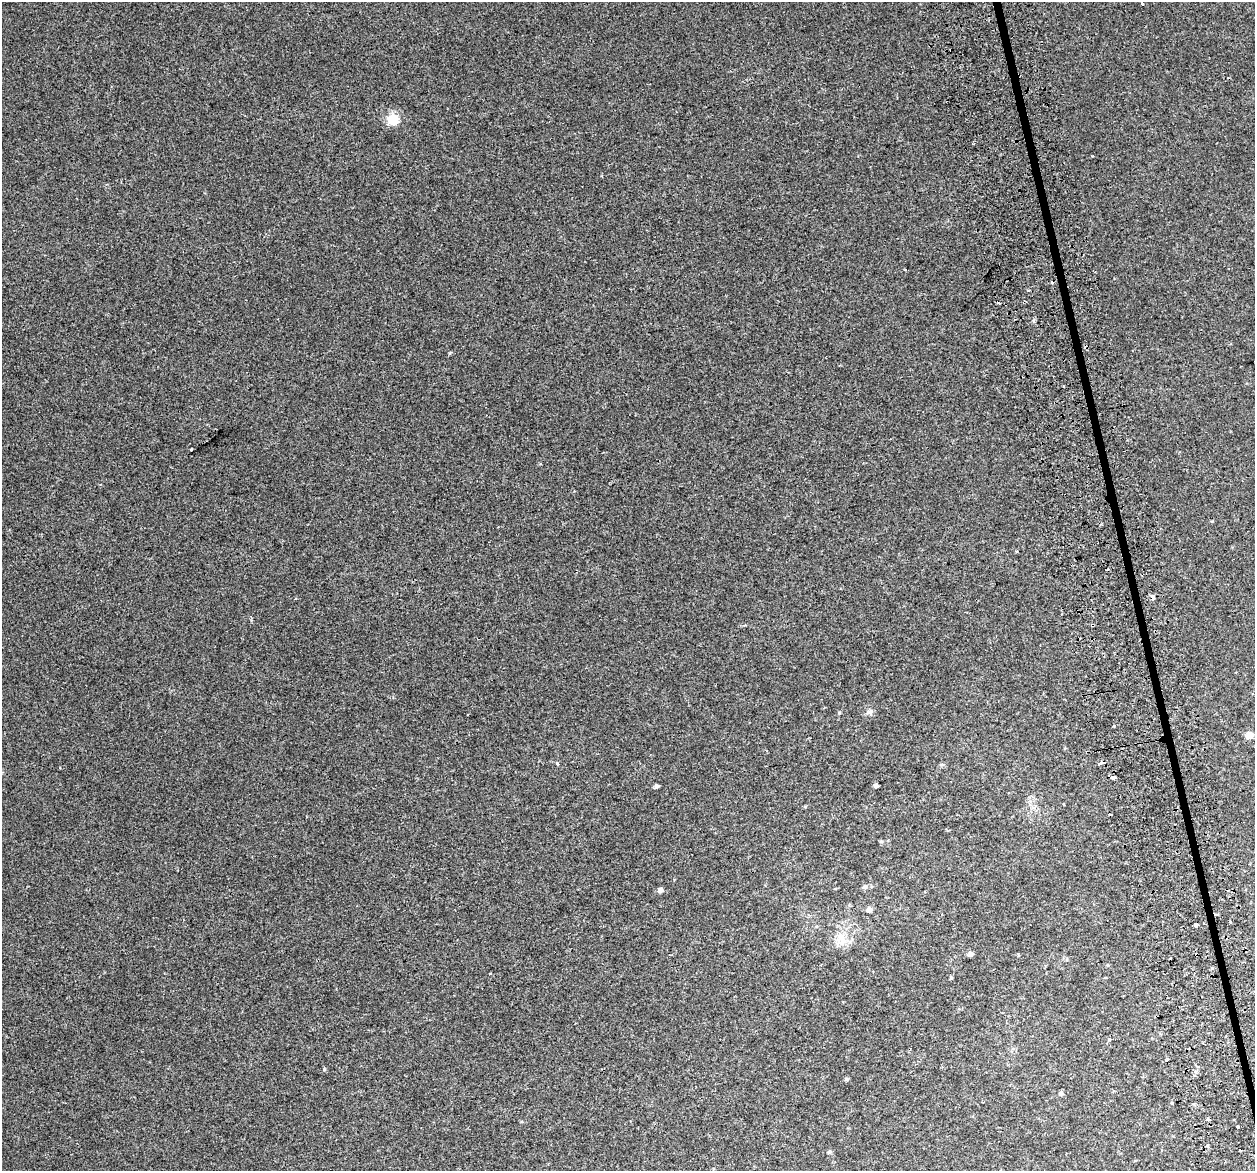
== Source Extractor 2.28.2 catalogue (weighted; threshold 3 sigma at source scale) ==
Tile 6 of 4 x 4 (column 2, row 2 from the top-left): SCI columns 1296-2548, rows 2457-3625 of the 5097 x 4867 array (HDU 1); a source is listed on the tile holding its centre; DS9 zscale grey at full resolution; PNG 1257 x 1173 px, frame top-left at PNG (2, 2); no overlay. Shown black and unused: <1% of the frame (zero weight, under 2 of 3 exposures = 3% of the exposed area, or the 3 px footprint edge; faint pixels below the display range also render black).
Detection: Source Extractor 2.28.2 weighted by HDU 2 'WHT'; one run over the whole footprint, this tile lists its part. Background 0.00356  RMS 0.0041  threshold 0.0185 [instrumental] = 3 sigma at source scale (4.5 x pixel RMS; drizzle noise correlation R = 1.50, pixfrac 1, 0.0396/0.0396 arcsec/px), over >= 5 px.
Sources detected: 40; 6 cosmic-ray / hot-pixel residue — not listed; the other 34 listed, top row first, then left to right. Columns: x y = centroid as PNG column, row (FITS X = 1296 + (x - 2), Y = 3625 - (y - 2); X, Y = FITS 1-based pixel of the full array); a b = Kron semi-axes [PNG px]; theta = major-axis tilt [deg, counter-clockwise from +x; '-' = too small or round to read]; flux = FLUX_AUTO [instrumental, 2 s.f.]
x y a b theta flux
1142 4 3 3 - 1.7
393 119 6 6 - 29
1063 386 4 2 - 0.28
191 449 3 3 - 0.67
1017 551 4 3 - 0.4
1153 597 4 3 - 6.9
870 712 9 7 33 1.3
1249 735 9 8 - 2.6
557 763 4 3 - 1.2
1100 763 5 3 - 7
1114 778 4 3 - 9.9
656 786 5 4 - 1
876 786 4 4 - 4.1
1064 803 3 2 - 0.68
881 841 5 3 - 0.39
864 887 6 5 - 1
660 890 5 5 - 1.7
869 909 6 6 - 1.6
1230 922 3 3 - 0.76
1196 925 3 3 - 9.4
841 937 13 10 -50 4.4
970 954 7 6 - 0.95
1196 955 4 3 - 3.1
1107 965 5 3 - 0.34
491 974 3 2 - 0.37
951 978 4 4 - 0.46
1105 978 4 2 - 0.26
1109 1040 6 4 35 0.77
846 1079 5 5 - 0.56
1061 1093 6 5 - 0.84
1208 1119 4 3 - 0.92
1238 1126 3 3 - 3.2
1208 1146 3 3 - 5.5
829 1152 5 4 - 0.71
Overlapping masked pixels (flux is a lower limit): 3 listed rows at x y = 1153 597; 1100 763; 1196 955
Unlisted compact peaks at least as high as the median listed source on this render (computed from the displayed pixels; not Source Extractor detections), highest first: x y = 324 1069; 450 353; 1092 156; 839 713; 1033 321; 1212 521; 805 806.